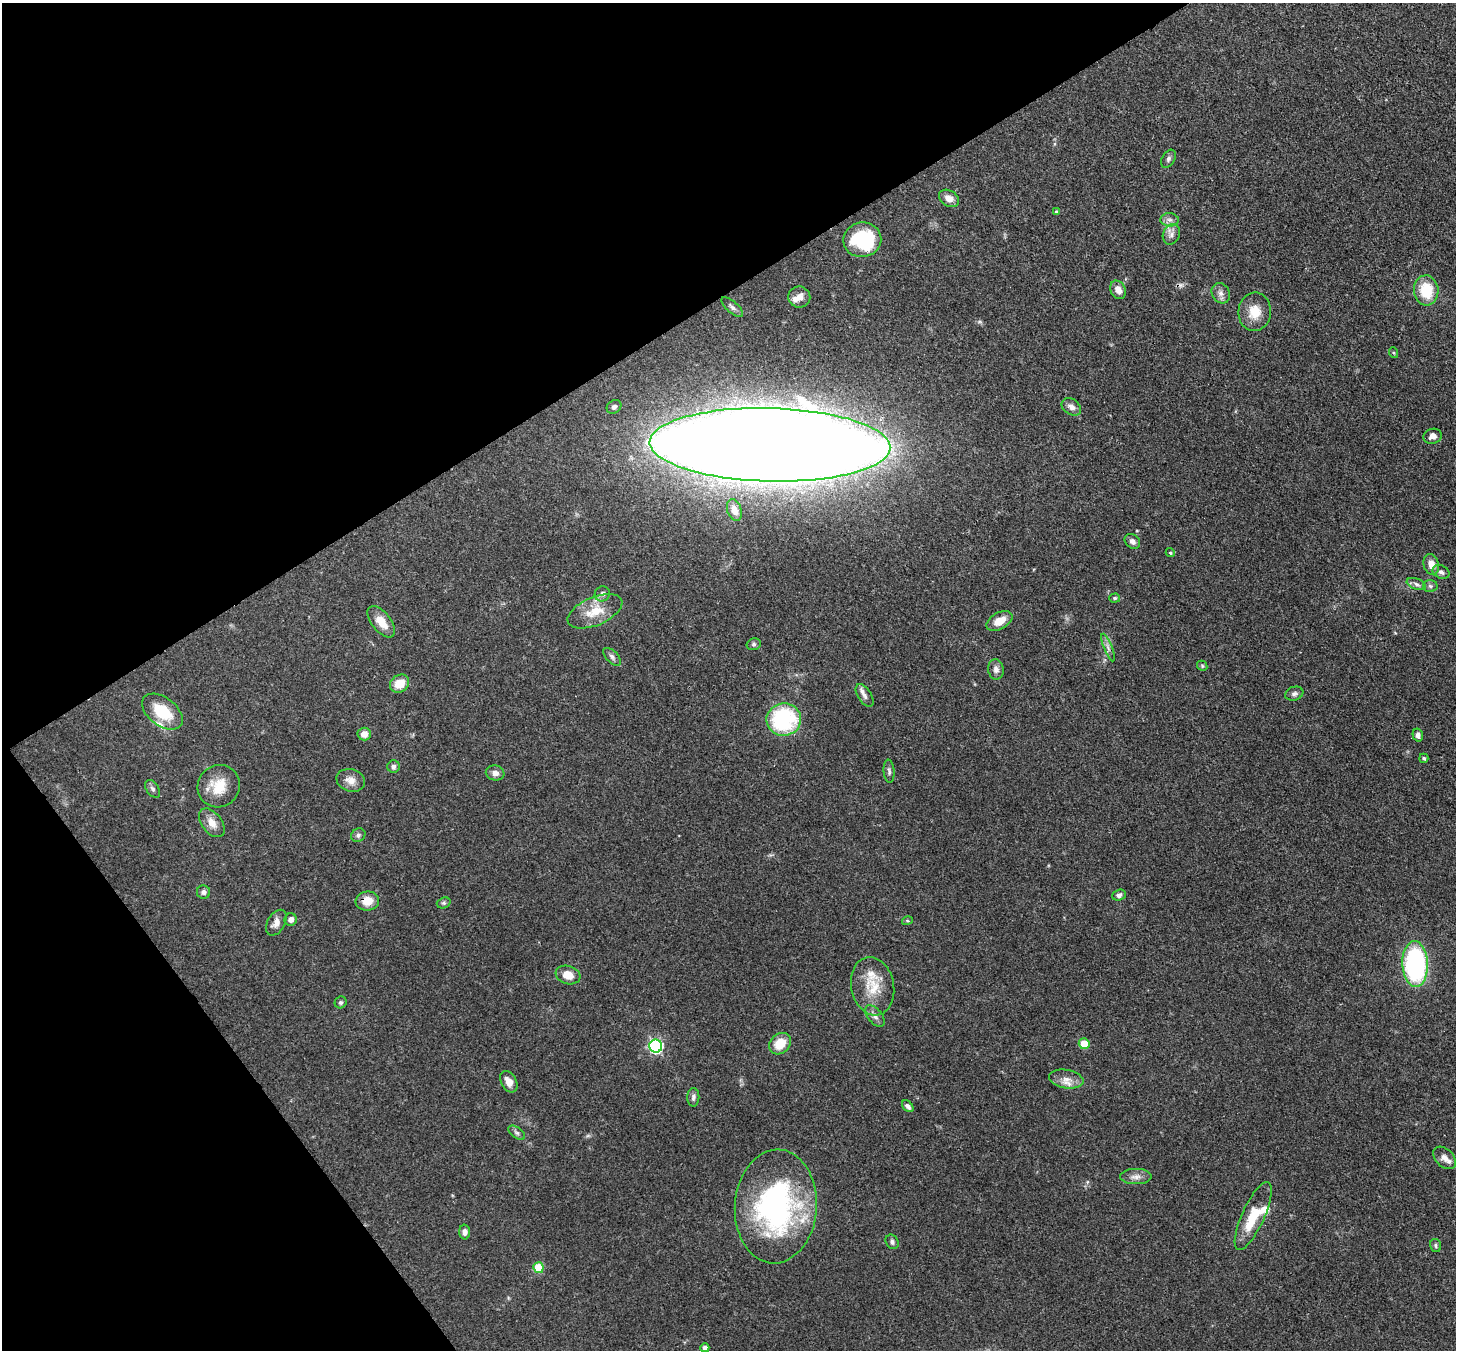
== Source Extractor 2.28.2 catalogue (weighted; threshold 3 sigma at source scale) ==
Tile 5 of 4 x 4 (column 1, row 2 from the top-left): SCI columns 82-1535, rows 2903-4250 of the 5979 x 5952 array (HDU 1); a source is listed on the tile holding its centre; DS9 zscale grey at full resolution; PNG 1458 x 1352 px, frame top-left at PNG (2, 3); each listed source drawn as its Kron ellipse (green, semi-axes under 4 px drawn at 4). Shown black and unused: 30% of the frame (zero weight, under 3 of 4 exposures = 7% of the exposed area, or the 3 px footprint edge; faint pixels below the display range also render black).
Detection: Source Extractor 2.28.2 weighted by HDU 2 'WHT'; one run over the whole footprint, this tile lists its part. Background 0.101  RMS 0.004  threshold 0.018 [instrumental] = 3 sigma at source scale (4.5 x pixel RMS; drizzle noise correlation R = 1.50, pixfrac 1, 0.05/0.05 arcsec/px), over >= 5 px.
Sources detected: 86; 1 inside a brighter object's white glare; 1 cosmic-ray / hot-pixel residue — neither listed nor drawn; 5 inside a brighter listed object's ellipse — not listed separately; the other 79 listed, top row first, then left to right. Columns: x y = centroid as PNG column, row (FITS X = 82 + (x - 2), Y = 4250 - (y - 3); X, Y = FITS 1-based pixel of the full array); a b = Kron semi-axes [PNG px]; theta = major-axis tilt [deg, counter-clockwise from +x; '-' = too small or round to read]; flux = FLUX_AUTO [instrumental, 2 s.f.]
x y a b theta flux
1168 159 10 6 60 1.2
949 198 11 8 -32 3.1
1056 212 4 3 - 0.63
1170 220 9 6 -1 1.6
1171 234 10 8 64 2.1
862 240 19 17 9 30
1118 290 10 7 -61 3.1
1426 290 15 12 -84 13
1221 293 10 8 -60 1.9
799 297 11 10 - 3
732 307 13 5 -41 1.5
1255 312 19 16 86 7.4
1394 353 5 3 - 0.46
614 407 8 6 39 1
1071 407 10 7 -34 2.1
1433 436 9 7 16 2.1
770 445 120 36 -1 2700
734 510 11 7 -73 3.3
1132 541 8 6 -42 1.7
1170 553 5 4 - 0.6
1431 565 10 7 -75 3.7
1441 572 9 6 -27 1.4
1416 584 10 5 -21 1.4
1430 586 7 6 - 0.98
602 594 8 7 - 1.7
1115 598 5 4 - 0.58
595 611 29 14 23 9.6
999 621 14 8 29 5.4
381 622 18 9 -52 5.6
754 644 7 5 15 0.83
1108 647 15 3 -68 1.5
612 657 11 6 -46 1.3
1202 666 5 4 - 0.52
996 669 10 7 -81 2
400 684 10 8 37 6.4
1294 694 9 6 18 1.4
865 695 12 6 -57 1.9
162 712 23 14 -37 14
784 720 17 16 - 38
364 734 7 6 - 3
1418 735 6 5 - 1.4
1424 758 5 4 - 0.74
393 766 6 6 - 1.2
889 771 12 5 -86 1.2
495 773 9 7 -10 2
351 780 14 11 -17 3.4
219 786 22 20 44 9.8
153 789 10 6 -55 1.1
212 823 16 10 -52 4.1
358 835 7 6 - 1
204 892 7 6 - 1.3
1119 895 7 5 23 1.4
367 901 11 9 8 5
444 903 7 5 19 0.81
291 920 6 6 - 2.1
907 921 5 3 - 0.44
276 923 14 8 60 3.1
1415 964 23 13 -88 73
568 975 12 9 -18 5.2
873 986 29 21 -78 12
341 1002 6 5 - 0.89
875 1016 13 7 -50 1.9
780 1044 12 9 42 7.9
1084 1044 5 5 - 7.8
656 1046 6 6 - 71
1066 1079 17 9 -10 3.8
509 1082 11 7 -60 3.7
693 1097 9 6 89 1.2
908 1106 7 4 -46 1.5
517 1133 10 5 -36 1
1445 1158 13 9 -46 2.5
1136 1177 16 7 0 2.6
776 1206 57 41 86 93
1253 1216 37 11 66 12
465 1232 7 5 -89 1.8
892 1242 7 6 - 1.1
1436 1245 7 5 -77 0.79
538 1268 5 5 - 13
705 1348 4 4 - 1.7
Overlapping masked pixels (flux is a lower limit): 2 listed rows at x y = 367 901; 776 1206